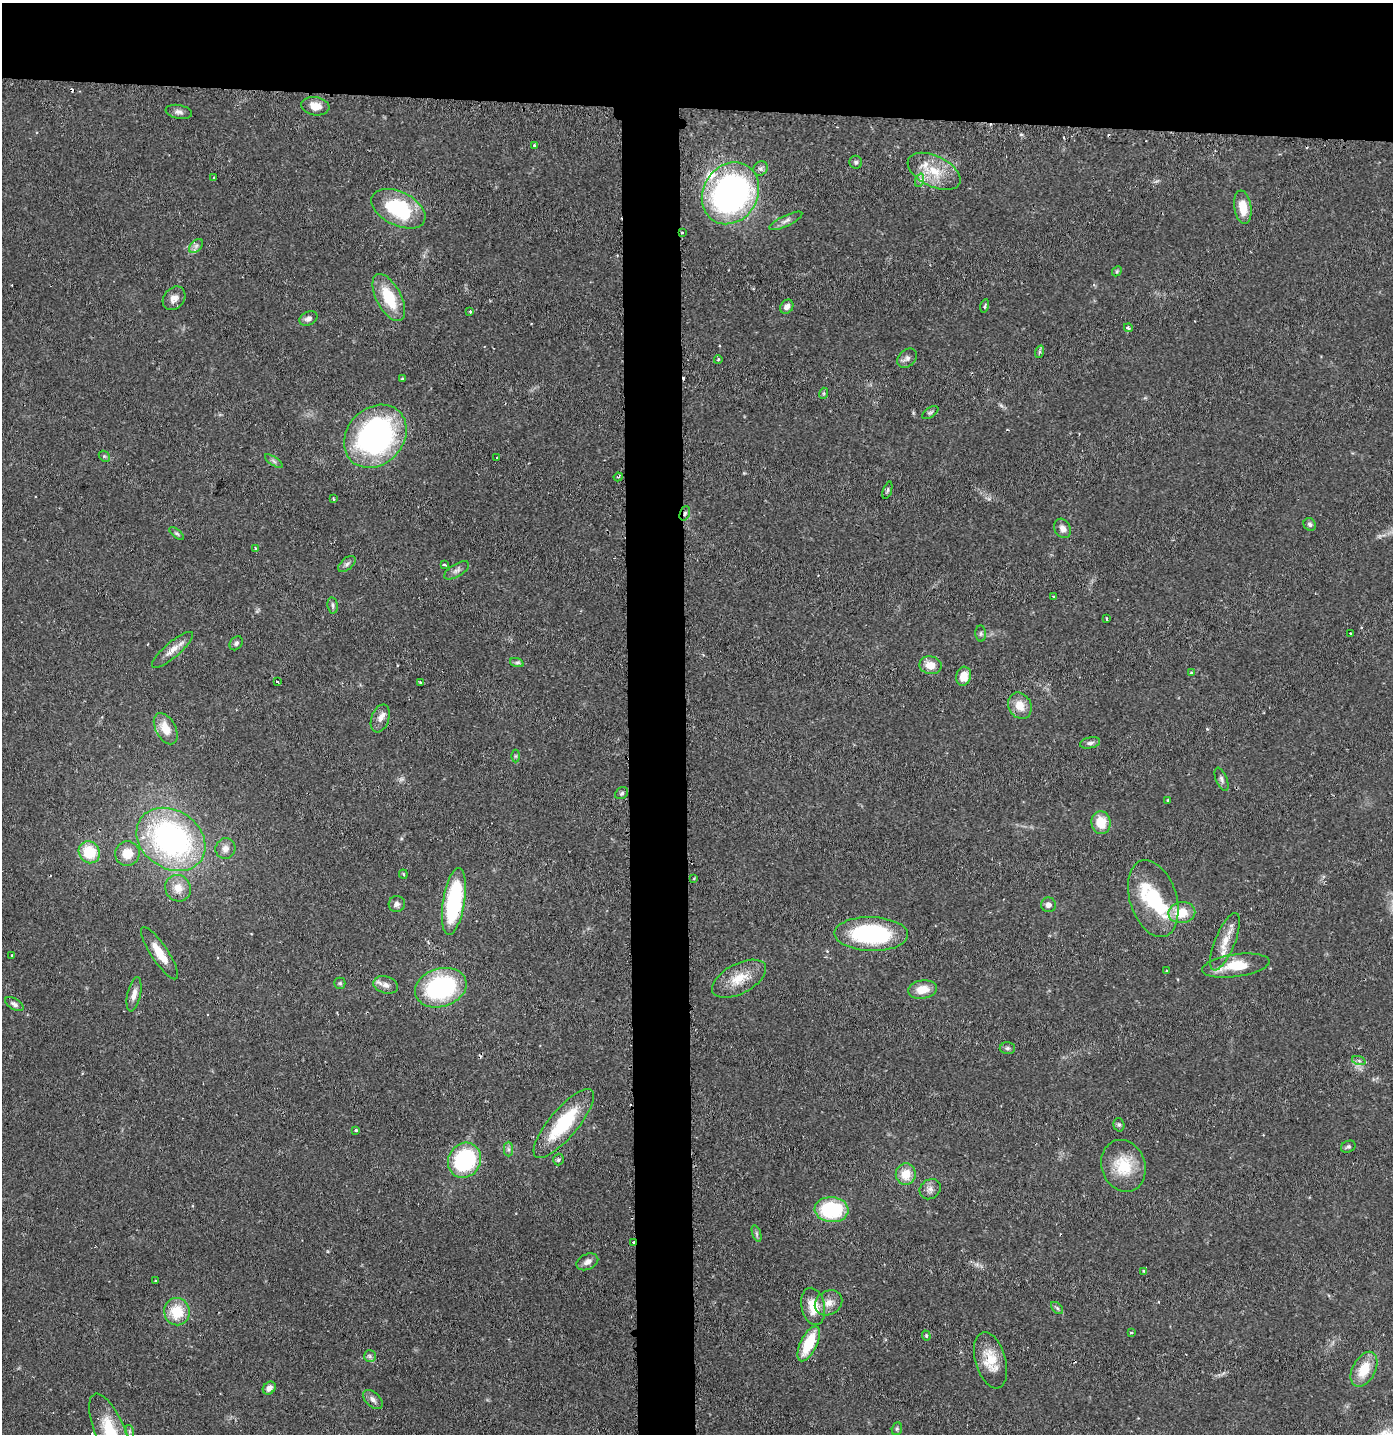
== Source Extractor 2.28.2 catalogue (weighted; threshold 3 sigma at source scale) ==
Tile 2 of 3 x 3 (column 2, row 1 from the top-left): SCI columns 1470-2860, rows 2873-4304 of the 4332 x 4304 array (HDU 1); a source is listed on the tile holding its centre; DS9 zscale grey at full resolution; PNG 1395 x 1436 px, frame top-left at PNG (2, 3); each listed source drawn as its Kron ellipse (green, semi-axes under 4 px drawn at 4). Shown black and unused: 11% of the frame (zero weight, under 2 of 3 exposures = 1% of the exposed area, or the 3 px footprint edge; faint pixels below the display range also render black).
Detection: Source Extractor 2.28.2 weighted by HDU 2 'WHT'; one run over the whole footprint, this tile lists its part. Background 0.131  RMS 0.0054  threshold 0.0245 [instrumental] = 3 sigma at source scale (4.5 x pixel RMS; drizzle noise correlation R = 1.50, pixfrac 1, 0.05/0.05 arcsec/px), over >= 5 px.
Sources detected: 137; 1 too faint to see at this stretch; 1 inside a brighter object's white glare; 8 cosmic-ray / hot-pixel residue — neither listed nor drawn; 4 inside a brighter listed object's ellipse — not listed separately; the other 123 listed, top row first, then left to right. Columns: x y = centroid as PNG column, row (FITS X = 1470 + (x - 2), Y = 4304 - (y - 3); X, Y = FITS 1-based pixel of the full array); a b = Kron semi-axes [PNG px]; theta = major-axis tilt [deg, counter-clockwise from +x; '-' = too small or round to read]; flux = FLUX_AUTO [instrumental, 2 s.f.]
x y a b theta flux
315 106 14 9 -9 6.6
179 112 13 7 -10 2.4
534 145 3 3 - 0.83
856 162 6 6 - 1.1
761 168 7 6 - 1.5
934 171 28 15 -26 16
214 178 3 3 - 1.1
920 180 7 4 72 1.4
730 193 32 27 59 170
1243 207 17 8 -81 9.7
398 209 29 17 -26 41
786 221 18 5 26 2.6
682 232 3 3 - 1.3
196 246 8 5 45 1.8
1117 271 5 4 - 0.75
174 298 13 10 48 3.9
389 298 26 12 -62 21
985 306 7 3 76 0.72
787 307 7 6 - 2.9
470 311 3 3 - 0.64
308 318 9 7 27 2.2
1128 328 4 3 - 1.2
1039 352 6 4 72 0.92
907 358 11 8 45 2.4
718 360 4 2 - 0.45
402 379 3 3 - 0.67
824 393 5 3 - 0.75
930 412 9 5 33 1.1
375 436 34 28 46 130
104 456 6 4 -44 0.93
497 458 3 3 - 0.65
274 461 10 4 -34 1.4
618 477 4 3 - 0.51
887 490 9 3 71 0.91
334 499 3 3 - 0.69
685 513 7 5 70 1.5
1310 524 6 6 - 1.4
1063 528 10 8 -61 3
177 533 9 4 -38 1.1
256 548 3 2 - 0.8
347 564 10 5 40 1.6
445 565 3 3 - 1.9
457 570 14 6 31 2.3
1054 596 3 2 - 0.67
333 605 8 5 -81 1.3
1107 619 3 3 - 0.93
1350 633 2 2 - 0.57
981 634 8 5 -85 1.1
236 643 8 5 52 1.4
172 650 26 7 41 5.8
517 663 7 4 -18 1.2
930 665 11 9 -9 6.7
1191 673 4 3 - 0.57
964 676 10 7 76 7.8
277 682 3 3 - 1.3
421 683 4 2 - 0.93
1020 706 14 11 -58 7.6
380 718 14 9 71 3.6
166 729 17 10 -61 9.2
1090 743 10 5 11 1.8
515 756 6 4 90 0.68
1222 779 12 5 -68 1.8
622 793 7 5 34 1
1168 800 3 3 - 0.85
1101 823 11 9 -84 11
171 839 37 29 -35 140
225 848 10 10 - 3.3
89 852 11 10 - 18
127 853 12 12 - 9.1
403 874 4 4 - 0.61
694 878 3 2 - 0.41
178 888 13 12 - 6.8
1153 899 39 23 -72 29
454 901 34 11 81 63
397 904 8 8 - 2.1
1048 905 7 7 - 2.6
1182 913 13 10 9 13
871 934 37 17 -2 63
1225 942 31 10 68 9.4
160 953 31 8 -56 11
12 955 2 2 - 0.51
1236 966 34 11 8 16
1166 971 2 2 - 0.47
739 979 29 15 27 12
340 983 5 5 - 0.87
386 985 12 8 -17 3.5
441 988 26 19 17 68
922 990 14 9 8 8
134 994 17 6 78 4.1
14 1004 10 5 -31 1.8
1007 1048 8 6 1 1.4
1359 1061 7 4 -19 1.1
564 1123 43 14 50 35
1119 1125 7 5 -74 1.1
356 1130 3 3 - 1.4
1348 1147 8 5 26 1.3
508 1149 7 4 -89 1.3
465 1160 18 16 57 53
558 1160 6 5 - 1
1123 1166 26 22 -71 19
906 1174 11 10 - 9.2
930 1189 11 9 38 3.1
831 1210 17 12 -5 41
757 1234 9 4 -71 1.1
633 1242 3 2 - 0.72
587 1262 11 7 25 3
1143 1271 4 2 - 0.42
156 1281 4 2 - 0.47
828 1303 14 12 33 5.4
813 1306 19 11 -78 12
1057 1308 7 4 -45 1.2
177 1312 13 12 - 16
1131 1333 4 2 - 0.61
926 1336 5 4 - 0.68
809 1344 19 8 64 20
370 1356 6 6 - 1.4
991 1360 29 15 -74 14
1364 1369 19 11 62 13
269 1388 7 5 44 3
373 1399 12 7 -43 2.5
897 1429 6 5 - 0.84
110 1431 40 15 -67 22
129 1431 6 4 -72 1
Overlapping masked pixels (flux is a lower limit): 3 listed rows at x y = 682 232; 685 513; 633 1242
Isophote crosses this tile's border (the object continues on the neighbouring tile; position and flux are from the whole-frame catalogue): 1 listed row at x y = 110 1431